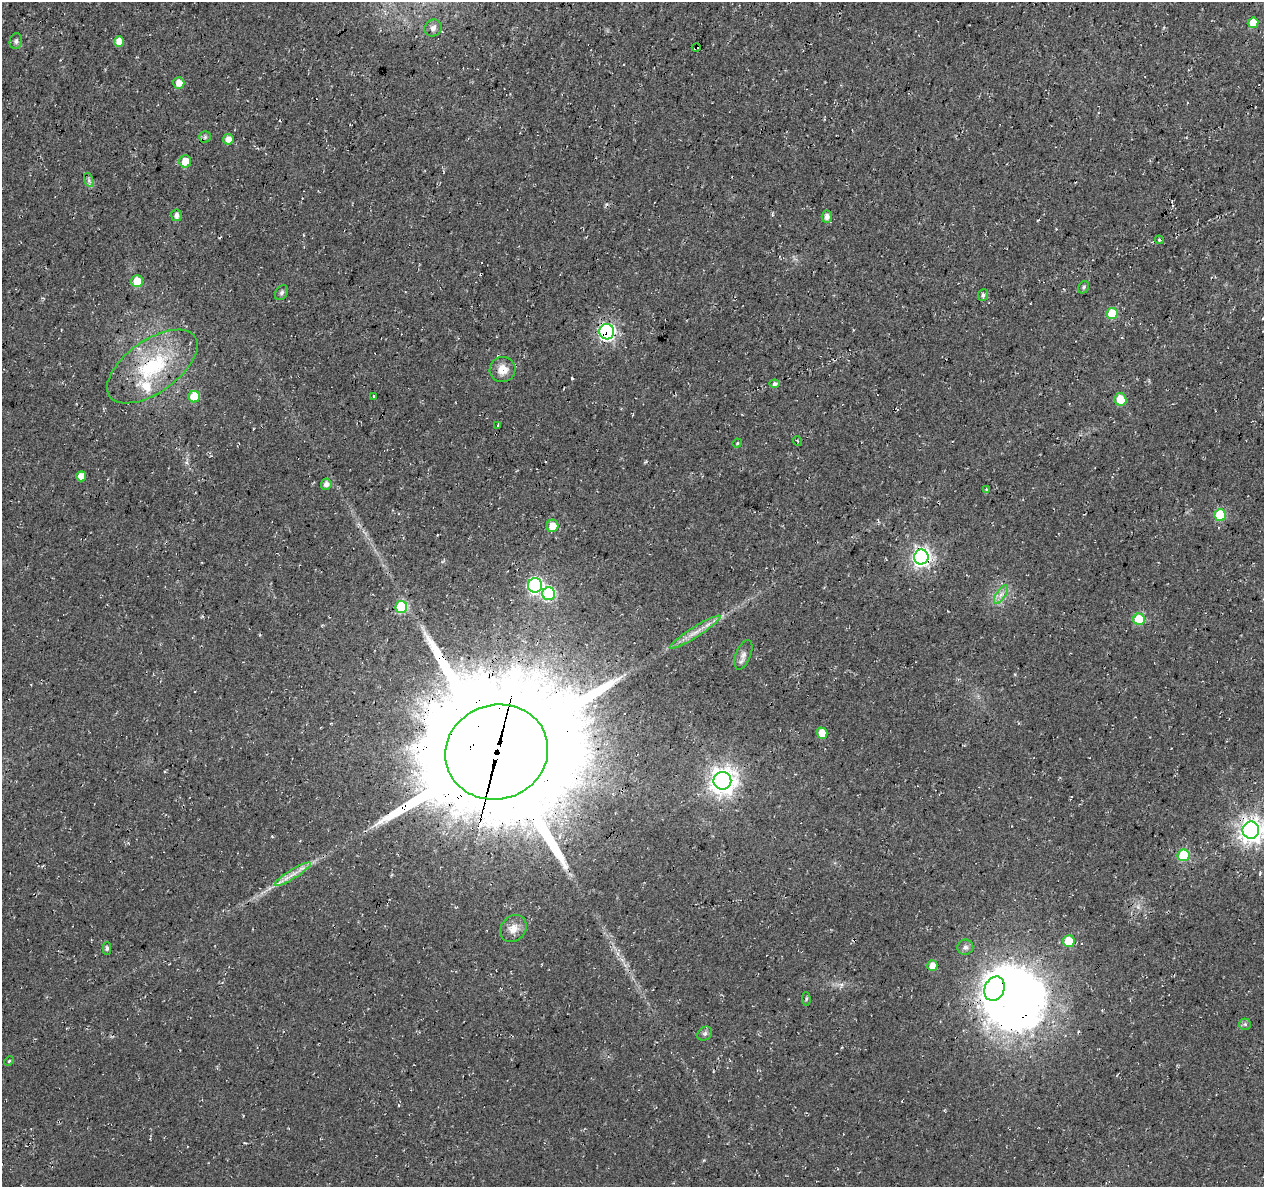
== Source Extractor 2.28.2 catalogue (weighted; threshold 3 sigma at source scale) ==
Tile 10 of 4 x 4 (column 2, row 3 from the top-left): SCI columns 1263-2524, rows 1410-2594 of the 5059 x 5250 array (HDU 1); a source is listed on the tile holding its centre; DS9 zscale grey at full resolution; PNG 1266 x 1189 px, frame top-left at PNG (2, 2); each listed source drawn as its Kron ellipse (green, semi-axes under 4 px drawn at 4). Shown black and unused: <1% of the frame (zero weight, under 3 of 4 exposures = <1% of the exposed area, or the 3 px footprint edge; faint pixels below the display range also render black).
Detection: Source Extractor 2.28.2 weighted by HDU 2 'WHT'; one run over the whole footprint, this tile lists its part. Background 0.0177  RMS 0.0054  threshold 0.0241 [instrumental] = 3 sigma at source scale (4.5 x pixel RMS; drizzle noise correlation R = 1.50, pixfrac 1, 0.0396/0.0396 arcsec/px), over >= 5 px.
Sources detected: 66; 4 inside a brighter object's white glare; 3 cosmic-ray / hot-pixel residue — neither listed nor drawn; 2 inside a brighter listed object's ellipse — not listed separately; the other 57 listed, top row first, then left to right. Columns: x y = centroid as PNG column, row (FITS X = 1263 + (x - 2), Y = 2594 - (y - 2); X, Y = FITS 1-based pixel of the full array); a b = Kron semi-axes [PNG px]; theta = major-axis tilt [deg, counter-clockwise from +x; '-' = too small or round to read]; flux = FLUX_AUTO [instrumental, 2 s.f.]
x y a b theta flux
1253 23 5 5 - 7.5
433 28 9 8 - 2.3
16 41 8 6 76 1.5
119 42 5 5 - 5.1
696 48 4 2 - 0.87
179 83 6 5 - 4.8
205 137 6 5 - 1.2
228 139 5 5 - 4.1
185 161 6 6 - 7.7
89 180 7 4 -72 1.1
176 215 6 5 - 2.8
827 217 6 5 - 2.9
1159 240 4 3 - 0.8
137 281 6 6 - 9.9
1084 287 6 5 - 0.99
281 293 8 6 58 1.5
983 295 6 5 - 1.5
1112 313 6 5 - 19
607 332 7 7 - 130
152 366 52 26 35 46
502 370 13 12 - 6.2
775 384 5 4 - 1.7
374 396 3 3 - 1
194 397 6 5 - 19
1120 399 6 6 - 11
498 425 3 2 - 0.52
798 441 5 3 - 0.49
737 443 5 4 - 0.58
81 476 5 5 - 6.6
326 484 6 5 - 2.6
986 489 4 3 - 0.53
1220 515 6 5 - 30
553 526 6 5 - 7.7
921 557 7 7 - 220
535 585 7 7 - 99
549 594 6 6 - 50
1001 594 11 4 56 2.3
401 607 6 6 - 39
1139 619 6 5 - 24
695 632 30 5 32 6.2
743 655 15 7 69 2.9
822 733 5 5 - 9.3
497 752 52 47 18 19000
722 781 9 9 - 550
1251 830 8 8 - 470
1184 855 6 6 - 28
293 874 21 4 32 4.8
513 929 15 12 49 5.6
1069 941 6 6 - 14
965 947 8 7 - 1.9
107 948 6 4 89 1.2
932 966 5 5 - 5.2
995 989 12 10 64 230
806 999 7 3 -84 0.84
1245 1024 6 5 - 1.1
705 1034 8 6 37 1.5
9 1061 5 3 - 0.58
Overlapping masked pixels (flux is a lower limit): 8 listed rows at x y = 696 48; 607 332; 152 366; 1220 515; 921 557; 497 752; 1251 830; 995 989
Isophote crosses this tile's border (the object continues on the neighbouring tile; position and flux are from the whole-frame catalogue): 1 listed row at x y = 1251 830
Unlisted compact peaks at least as high as the median listed source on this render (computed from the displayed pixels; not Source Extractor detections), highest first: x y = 572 378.